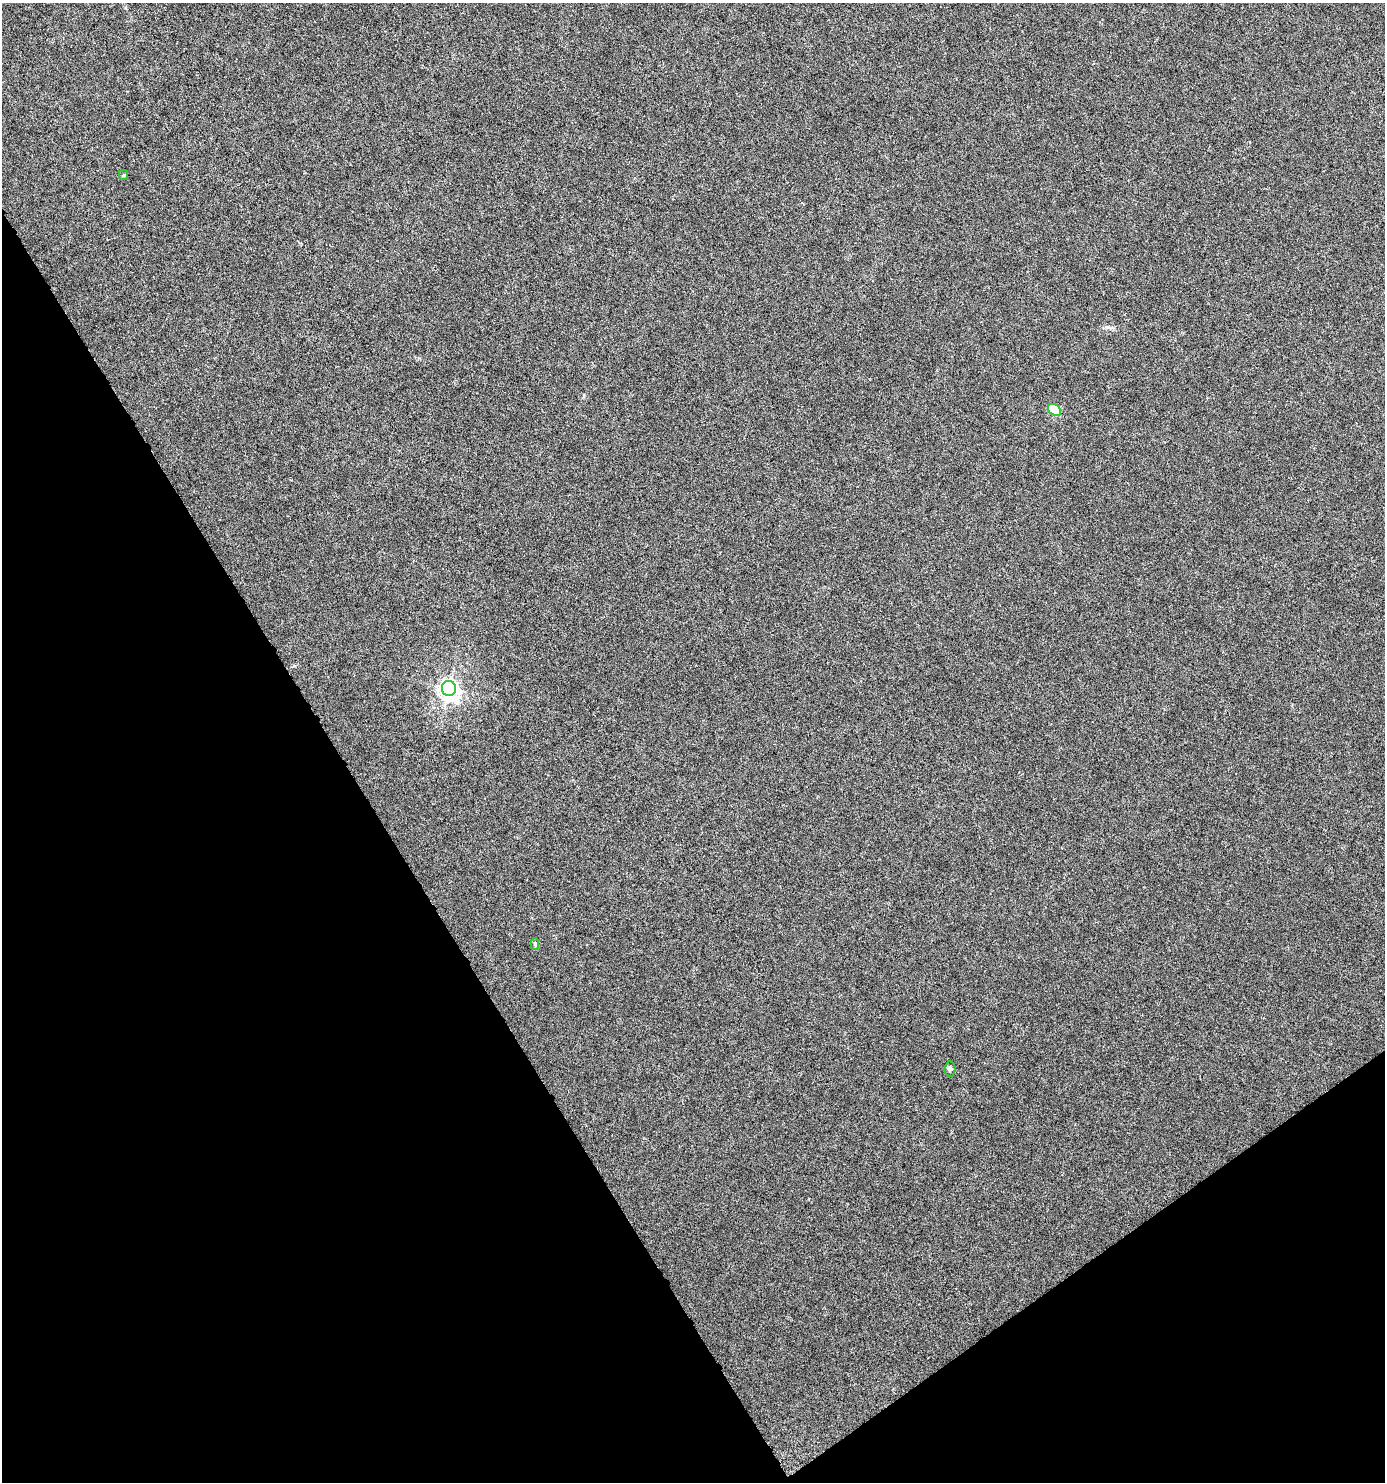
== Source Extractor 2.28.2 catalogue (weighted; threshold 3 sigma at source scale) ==
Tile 14 of 4 x 4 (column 2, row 4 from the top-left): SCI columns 1569-2951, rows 1-1480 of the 5840 x 5920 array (HDU 1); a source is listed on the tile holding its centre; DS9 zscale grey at full resolution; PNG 1387 x 1484 px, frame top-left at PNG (2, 3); each listed source drawn as its Kron ellipse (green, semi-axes under 4 px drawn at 4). Shown black and unused: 31% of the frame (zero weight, under 4 of 8 exposures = <1% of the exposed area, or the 3 px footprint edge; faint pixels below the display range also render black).
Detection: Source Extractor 2.28.2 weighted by HDU 2 'WHT'; one run over the whole footprint, this tile lists its part. Background 9.40e-04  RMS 0.0014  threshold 0.00576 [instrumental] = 3 sigma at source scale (4.09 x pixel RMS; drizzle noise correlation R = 1.36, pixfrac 0.8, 0.0396/0.0396 arcsec/px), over >= 5 px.
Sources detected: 6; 1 inside a brighter object's white glare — neither listed nor drawn; the other 5 listed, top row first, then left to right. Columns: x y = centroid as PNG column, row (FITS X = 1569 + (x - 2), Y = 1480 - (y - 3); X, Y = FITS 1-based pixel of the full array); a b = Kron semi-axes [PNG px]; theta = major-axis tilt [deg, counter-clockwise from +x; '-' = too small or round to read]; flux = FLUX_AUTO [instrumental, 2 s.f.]
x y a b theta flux
123 175 5 4 - 0.15
1054 410 7 5 -36 6.8
449 689 7 7 - 66
535 944 6 4 -88 0.27
950 1069 7 5 88 0.26